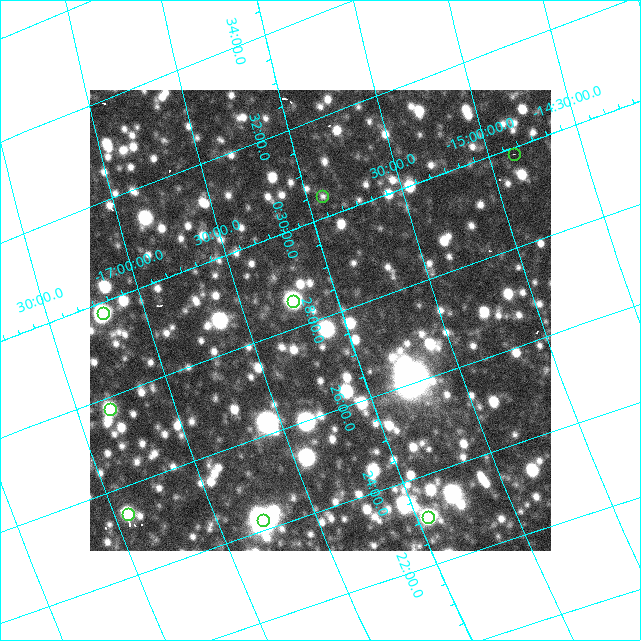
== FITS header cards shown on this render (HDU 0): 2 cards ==
NAXIS1  =                  461 / length of data axis 1
NAXIS2  =                  461 / length of data axis 2

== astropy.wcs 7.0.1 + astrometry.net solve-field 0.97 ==
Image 461 x 461 px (HDU 0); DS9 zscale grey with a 90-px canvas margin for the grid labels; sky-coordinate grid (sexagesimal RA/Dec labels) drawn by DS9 from the SOLVED WCS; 8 Tycho-2 reference stars matched to detected sources circled (green)
Header WCS: none
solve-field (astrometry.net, Tycho-2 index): SOLVED blind (the file carries no WCS)
Solved WCS: RA---TAN-SIP/DEC--TAN-SIP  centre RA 00:27:59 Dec -16:07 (6.99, -16.12 deg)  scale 19.4 x 18.6 arcsec/px (non-square pixels)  FOV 148.9' x 142.9'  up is +71 deg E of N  parity normal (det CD < 0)
(file carries no celestial WCS; the grid is the blind solution)
Tycho-2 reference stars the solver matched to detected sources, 8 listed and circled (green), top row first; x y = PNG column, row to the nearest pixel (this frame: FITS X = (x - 90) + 1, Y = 461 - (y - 90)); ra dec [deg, ICRS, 3 dp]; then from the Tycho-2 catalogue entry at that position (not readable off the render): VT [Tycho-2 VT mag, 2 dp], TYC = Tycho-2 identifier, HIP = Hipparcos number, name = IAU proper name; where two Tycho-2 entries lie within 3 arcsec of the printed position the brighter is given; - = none
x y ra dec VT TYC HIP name
514 154 7.466 -14.864 6.18 5268-27-1 2337 -
322 196 7.611 -15.915 8.20 5840-408-1 2386 -
293 301 7.143 -16.226 9.70 5840-482-1 2247 Felixvarela
103 313 7.440 -17.209 9.81 5840-124-1 - -
110 409 6.937 -17.331 9.82 5840-73-1 2196 -
128 514 6.346 -17.428 7.21 5840-928-1 2003 -
428 517 5.768 -15.943 6.62 5840-1010-1 1821 -
263 520 6.054 -16.770 9.46 5840-276-1 1913 -